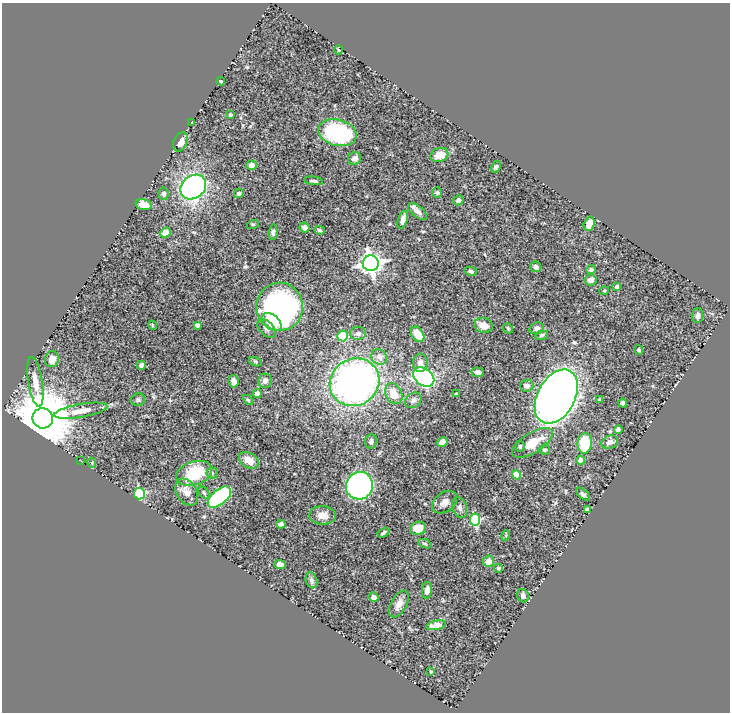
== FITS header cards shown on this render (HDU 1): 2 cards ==
NAXIS1  =                  728
NAXIS2  =                  710

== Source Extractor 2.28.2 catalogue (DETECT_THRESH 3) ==
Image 728 x 710 px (HDU 1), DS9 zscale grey, 1 PNG px = 1 image px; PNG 732 x 714 px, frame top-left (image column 1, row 710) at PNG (2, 3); each listed source drawn as its Kron ellipse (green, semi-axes under 4 px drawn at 4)
Background 0.77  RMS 0.022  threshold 0.0655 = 3 sigma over >= 5 px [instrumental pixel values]
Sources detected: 110; all 110 listed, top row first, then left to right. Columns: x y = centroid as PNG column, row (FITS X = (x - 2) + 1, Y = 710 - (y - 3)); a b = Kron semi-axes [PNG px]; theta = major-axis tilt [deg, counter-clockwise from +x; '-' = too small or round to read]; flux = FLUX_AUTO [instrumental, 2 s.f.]
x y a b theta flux
338 50 5 3 - 1.3
221 81 4 3 - 2.8
230 115 4 3 - 2
192 123 4 3 - 1.1
338 133 19 13 -14 150
180 142 10 6 67 10
439 155 9 7 16 18
355 158 7 6 - 8.2
252 165 5 4 - 7.6
496 167 6 4 59 2.4
313 181 9 3 -7 2.6
193 187 14 11 41 300
239 193 5 4 - 2.9
437 193 5 5 - 2.2
163 194 6 5 - 4.1
458 200 5 5 - 4
144 204 8 5 -16 16
417 211 11 5 -40 9.3
403 220 9 4 72 7.2
253 224 6 4 18 1.6
589 224 7 5 72 13
304 228 5 5 - 5.3
320 230 5 4 - 2.5
273 232 8 4 84 2.9
165 233 5 5 - 13
371 263 8 8 - 790
536 267 6 5 - 4.6
591 270 5 4 - 2.7
471 271 6 4 -13 3.4
591 280 6 5 - 6.2
617 286 4 3 - 3.5
604 291 5 3 - 1.3
279 307 24 23 - 380
697 315 7 5 83 3.9
272 322 11 7 -40 30
152 325 5 3 - 1.4
197 325 4 4 - 3.5
483 325 9 7 -14 12
267 328 11 6 -44 5.8
508 328 5 4 - 1.8
537 328 7 6 - 4.9
358 333 8 6 2 5
418 334 8 5 -55 25
542 335 6 4 19 2.5
343 336 5 5 - 91
639 350 5 4 - 2.6
379 357 8 7 - 8.4
52 359 8 7 - 13
255 362 6 4 -21 1.9
420 363 9 7 90 7.5
141 365 4 4 - 4.1
477 372 6 4 -6 4.9
424 377 12 8 -37 240
234 381 6 5 - 6.8
265 381 7 6 - 5.5
35 382 25 7 -81 15
355 382 25 23 31 580
527 386 7 6 - 5.3
257 394 4 4 - 8.1
394 394 11 8 -63 25
456 394 3 3 - 1.6
556 397 29 18 61 1200
138 400 7 6 - 3.2
248 400 6 3 -44 1.7
413 400 9 7 43 4.4
600 400 4 4 - 2.8
623 403 4 4 - 3.3
81 411 27 6 10 18
43 418 10 10 - 13000
618 429 4 3 - 3.1
371 441 7 6 - 4.4
442 442 5 4 - 9.5
610 442 8 6 20 7.5
532 443 23 10 32 32
585 443 10 7 84 54
520 446 5 4 - 2
545 450 5 5 - 2.3
249 460 11 7 -30 16
580 460 4 4 - 14
81 461 3 2 - 0.76
92 463 5 3 - 1.5
194 473 18 11 18 62
212 473 5 5 - 2.5
516 475 5 4 - 22
359 486 14 13 - 320
187 492 14 10 -57 13
204 492 7 4 -50 2.4
139 494 6 5 - 120
583 494 8 4 -42 3
219 497 14 7 40 150
445 502 14 9 37 9.3
460 507 11 7 -73 5.5
587 510 4 3 - 2.4
322 515 13 9 -1 12
475 520 6 5 - 94
281 524 5 3 - 3.4
418 528 8 6 13 22
383 533 6 4 30 3.3
506 535 5 3 - 1.6
425 544 7 4 -23 2
488 561 5 5 - 10
280 565 6 4 -21 7.2
498 568 4 4 - 2
311 580 8 5 -72 3.8
427 590 8 5 82 6.3
523 596 7 6 - 4.3
374 597 5 4 - 5.8
399 604 15 8 59 9.7
436 625 10 4 11 12
431 672 4 3 - 1.5